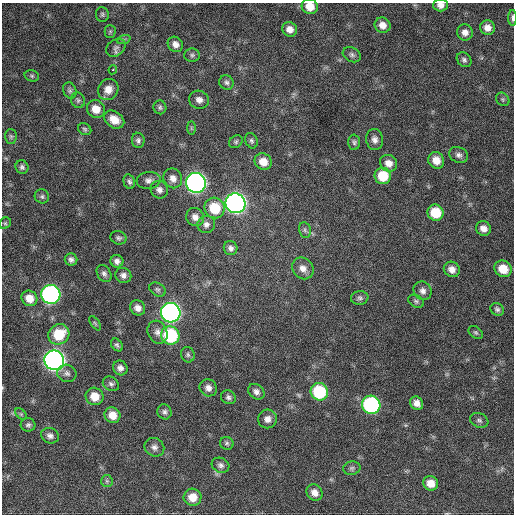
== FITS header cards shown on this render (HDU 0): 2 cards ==
NAXIS1  =                  512 / Axis length
NAXIS2  =                  512 / Axis length

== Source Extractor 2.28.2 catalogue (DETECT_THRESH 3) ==
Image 512 x 512 px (HDU 0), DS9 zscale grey, 1 PNG px = 1 image px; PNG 516 x 516 px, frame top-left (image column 1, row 512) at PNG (2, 3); each listed source drawn as its Kron ellipse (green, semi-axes under 4 px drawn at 4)
Background 655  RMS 19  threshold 57.1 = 3 sigma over >= 5 px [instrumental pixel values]
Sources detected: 105; all 105 listed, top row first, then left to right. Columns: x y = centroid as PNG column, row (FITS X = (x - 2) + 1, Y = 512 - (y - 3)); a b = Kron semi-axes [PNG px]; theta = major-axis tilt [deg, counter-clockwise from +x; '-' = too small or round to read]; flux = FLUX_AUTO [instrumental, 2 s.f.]
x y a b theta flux
440 5 7 6 - 6600
310 7 8 7 - 16000
102 14 7 6 - 2700
512 18 8 3 90 2600
382 25 8 7 - 9800
487 28 7 7 - 9300
290 29 7 7 - 8900
110 31 6 5 - 2200
465 32 8 8 - 7700
124 39 7 4 19 2200
175 44 8 7 - 7300
116 48 10 8 36 5000
192 55 7 6 - 3200
352 55 9 7 -28 3900
464 60 8 6 -46 3400
113 70 5 4 - 1700
32 76 7 5 -15 2200
226 82 7 7 - 3500
108 89 11 10 - 13000
70 90 8 6 -65 3300
503 99 7 6 - 2600
78 100 8 7 - 2900
199 100 10 9 - 7500
160 107 7 6 - 2900
96 109 9 8 - 16000
114 120 11 8 -35 16000
191 128 7 4 -89 2000
85 129 7 5 -36 2600
11 136 7 6 - 2700
138 140 7 6 - 3700
375 140 10 8 -82 6200
251 141 8 6 -68 3100
236 142 7 6 - 2600
354 142 7 6 - 2900
459 155 10 7 -23 4900
436 160 9 7 -54 13000
263 162 9 8 - 15000
389 163 9 8 - 10000
22 167 7 6 - 3600
383 176 8 8 - 34000
173 178 10 9 - 9000
149 180 12 8 7 6400
129 182 7 5 -75 3300
196 183 10 9 - 740000
159 190 9 8 - 5900
42 196 7 7 - 3200
236 203 10 10 - 770000
215 208 10 10 - 40000
435 213 8 8 - 36000
195 217 9 8 - 8200
5 223 6 5 - 2100
206 224 9 8 - 6100
483 228 8 7 - 8000
305 230 8 6 -78 2900
119 238 8 6 -16 3400
231 248 7 6 - 4700
71 260 6 6 - 4100
117 261 6 6 - 5100
303 268 11 10 - 9700
452 269 8 7 - 9100
503 269 9 8 - 22000
104 274 9 6 -56 4300
123 275 8 7 - 5300
157 289 9 6 -31 3000
423 291 9 8 - 6500
51 294 10 9 - 390000
29 298 8 7 - 14000
360 298 9 7 8 3800
416 301 8 6 -28 3000
138 308 8 7 - 7700
497 309 7 6 - 3400
171 313 10 9 - 610000
95 323 8 4 -54 1900
157 332 12 9 -63 8000
476 332 8 5 -39 2500
59 334 11 9 33 39000
170 335 9 9 - 110000
117 345 7 5 -51 3000
188 355 8 6 -72 3300
54 360 10 9 - 900000
120 368 7 7 - 6500
67 373 10 8 -20 5000
111 384 9 6 -32 3900
208 388 9 8 - 7100
256 392 9 7 -38 5900
319 392 9 8 - 80000
95 396 9 8 - 19000
228 397 7 6 - 3900
417 403 7 6 - 8100
371 405 9 9 - 230000
164 412 7 7 - 3600
21 414 7 4 -45 1900
112 415 8 7 - 15000
267 419 9 9 - 8300
479 420 9 7 -22 3700
28 425 7 7 - 3400
50 436 9 7 -24 5400
227 443 7 6 - 2800
154 447 10 9 - 6300
221 465 9 7 -25 4600
352 468 8 6 12 3200
107 481 6 5 - 2500
431 483 7 7 - 15000
315 493 9 7 -46 8500
193 497 9 8 - 17000
At the frame edge (FLAGS 8, measured only in part): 3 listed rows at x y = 440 5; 310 7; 512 18